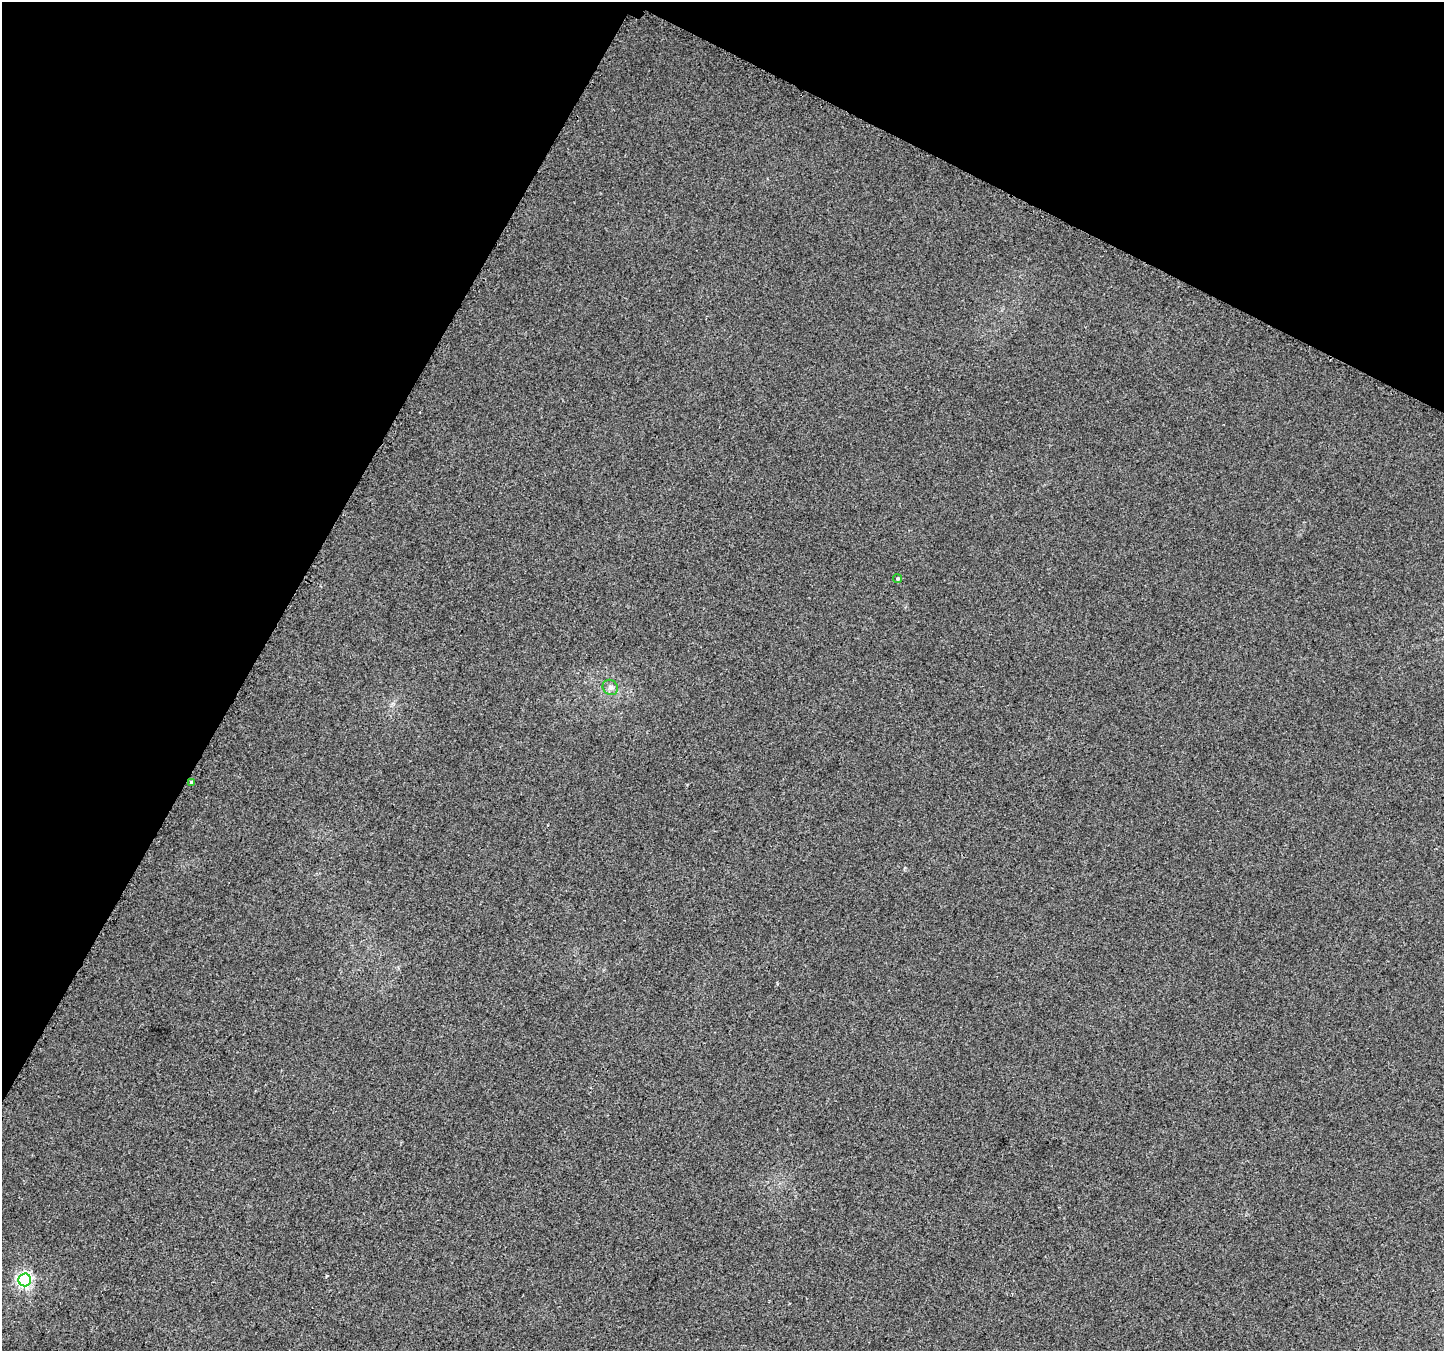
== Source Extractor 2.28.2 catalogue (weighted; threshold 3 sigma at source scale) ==
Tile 2 of 4 x 4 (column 2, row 1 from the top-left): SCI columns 1469-2910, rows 4329-5677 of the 5805 x 5898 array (HDU 1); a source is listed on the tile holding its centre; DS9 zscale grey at full resolution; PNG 1446 x 1353 px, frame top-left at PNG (2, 2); each listed source drawn as its Kron ellipse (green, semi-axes under 4 px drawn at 4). Shown black and unused: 27% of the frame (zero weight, under 2 of 3 exposures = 2% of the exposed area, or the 3 px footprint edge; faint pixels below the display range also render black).
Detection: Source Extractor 2.28.2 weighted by HDU 2 'WHT'; one run over the whole footprint, this tile lists its part. Background 0.0116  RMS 0.0068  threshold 0.0304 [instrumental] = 3 sigma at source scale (4.5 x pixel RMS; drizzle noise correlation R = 1.50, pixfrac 1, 0.0396/0.0396 arcsec/px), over >= 5 px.
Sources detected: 5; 1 cosmic-ray / hot-pixel residue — neither listed nor drawn; the other 4 listed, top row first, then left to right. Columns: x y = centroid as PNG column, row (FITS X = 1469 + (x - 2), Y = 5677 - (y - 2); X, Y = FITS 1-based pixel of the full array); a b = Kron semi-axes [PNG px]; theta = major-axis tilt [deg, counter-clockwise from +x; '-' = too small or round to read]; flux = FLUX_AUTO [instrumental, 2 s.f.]
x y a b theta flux
898 579 4 4 - 1.1
610 687 8 7 - 2.5
191 782 3 3 - 2.8
25 1280 6 6 - 170